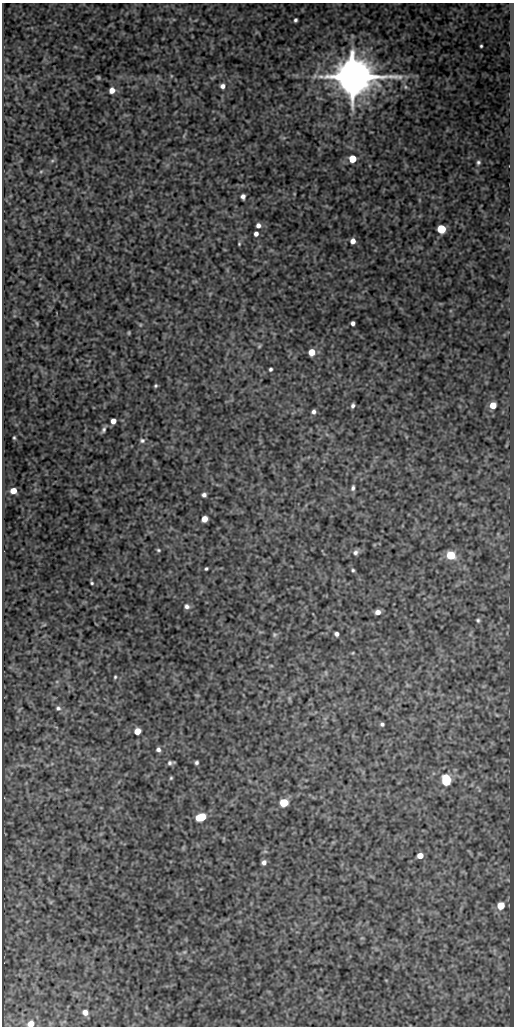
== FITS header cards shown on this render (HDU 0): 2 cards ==
NAXIS1  =                  512
NAXIS2  =                 1024

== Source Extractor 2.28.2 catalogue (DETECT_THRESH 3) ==
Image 512 x 1024 px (HDU 0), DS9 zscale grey, 1 PNG px = 1 image px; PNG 516 x 1028 px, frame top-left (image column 1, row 1024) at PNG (2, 3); no overlay
Background 335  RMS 0.83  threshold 2.49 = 3 sigma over >= 5 px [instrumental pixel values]
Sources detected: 69; all 69 listed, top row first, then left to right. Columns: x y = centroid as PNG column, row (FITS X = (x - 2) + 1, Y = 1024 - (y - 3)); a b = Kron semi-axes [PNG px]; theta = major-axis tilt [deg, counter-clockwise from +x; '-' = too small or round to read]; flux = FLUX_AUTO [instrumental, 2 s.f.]
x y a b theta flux
295 20 4 3 - 110
481 46 3 3 - 73
171 76 5 3 - 54
98 77 4 3 - 70
352 77 12 11 - 200000
223 86 5 5 - 230
405 87 7 5 -22 110
112 90 5 5 - 430
353 159 5 5 - 1600
52 161 6 4 19 80
478 162 5 5 - 120
41 171 6 3 20 63
243 196 5 4 - 200
258 225 5 5 - 220
441 229 5 5 - 2800
256 234 4 4 - 210
353 241 5 4 - 350
239 244 5 4 - 62
37 323 7 3 -76 55
353 323 4 4 - 170
140 325 5 3 - 52
129 333 4 3 - 59
259 346 6 4 47 71
312 352 5 5 - 870
270 369 4 3 - 100
156 386 4 4 - 81
493 405 5 5 - 760
353 406 5 4 - 140
314 412 5 4 - 170
113 421 5 4 - 370
104 430 8 4 67 150
14 438 3 3 - 72
142 441 7 6 - 130
353 488 6 4 82 130
13 491 5 5 - 630
204 495 4 4 - 170
204 519 5 5 - 620
158 550 5 4 - 79
356 552 8 7 - 190
451 555 6 5 - 2400
206 569 4 3 - 80
353 570 4 4 - 84
92 583 4 3 - 70
187 606 7 6 - 180
378 612 5 4 - 310
478 620 5 4 - 93
44 625 6 4 19 58
336 634 4 4 - 170
274 635 7 6 - 99
353 653 5 3 - 47
326 673 6 4 -72 59
115 677 4 3 - 67
58 708 7 6 - 150
497 715 6 4 -33 57
382 724 4 4 - 110
137 731 5 5 - 670
158 749 5 4 - 160
196 762 4 4 - 110
170 763 7 5 6 140
171 778 5 4 - 67
446 780 8 5 -86 3700
284 802 6 5 - 1900
201 817 8 5 18 1900
420 856 5 5 - 540
264 862 5 4 - 190
501 906 6 5 - 1100
184 952 6 4 43 74
85 1012 5 5 - 330
31 1024 6 5 - 600
At the frame edge (FLAGS 8, measured only in part): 1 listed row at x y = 31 1024